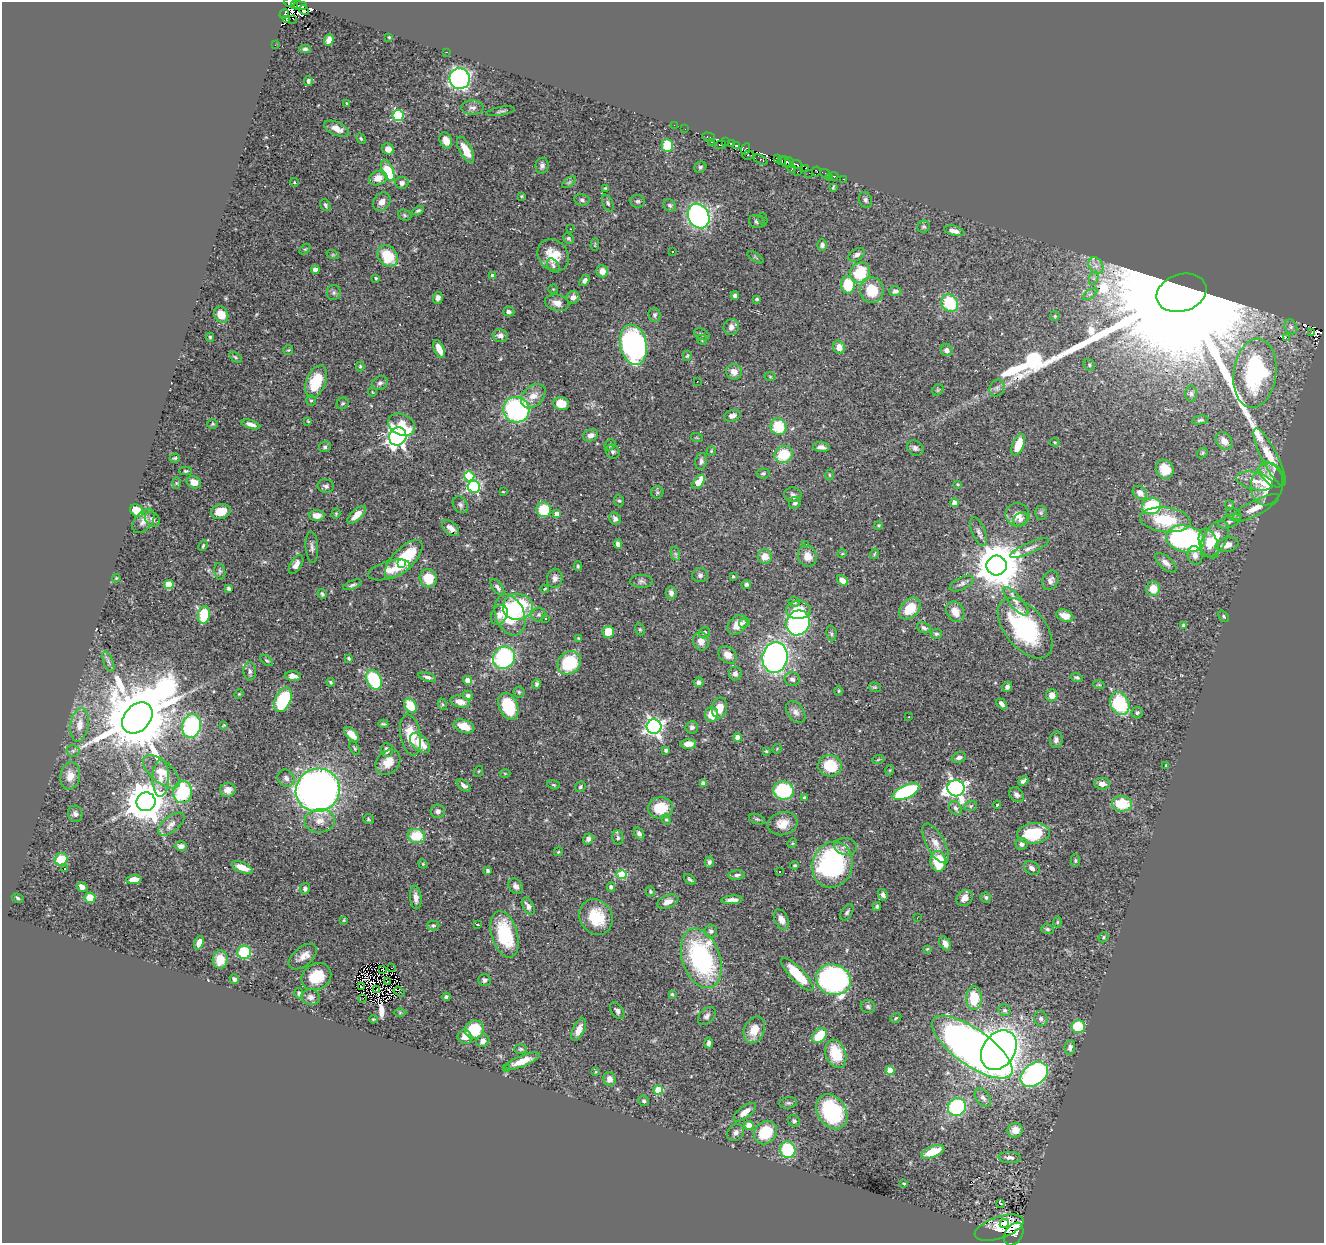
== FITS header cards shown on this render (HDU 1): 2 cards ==
NAXIS1  =                 1322
NAXIS2  =                 1241

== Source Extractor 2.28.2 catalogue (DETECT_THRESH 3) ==
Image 1322 x 1241 px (HDU 1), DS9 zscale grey, 1 PNG px = 1 image px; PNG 1326 x 1245 px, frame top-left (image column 1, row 1241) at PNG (2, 2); each listed source drawn as its Kron ellipse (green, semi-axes under 4 px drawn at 4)
Background 0.392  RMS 0.023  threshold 0.0701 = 3 sigma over >= 5 px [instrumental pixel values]
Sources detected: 529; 18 with non-positive FLUX_AUTO (blend fragments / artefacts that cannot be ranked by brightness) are neither listed nor drawn; of the other 511, the 500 brightest by FLUX_AUTO listed and drawn (11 fainter detections omitted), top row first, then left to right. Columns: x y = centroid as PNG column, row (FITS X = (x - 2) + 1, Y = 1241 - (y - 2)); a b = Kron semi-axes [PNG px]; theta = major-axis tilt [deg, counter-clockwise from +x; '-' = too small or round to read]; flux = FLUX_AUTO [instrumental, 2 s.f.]
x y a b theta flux
290 2 6 2 3 52
294 6 3 2 - 55
300 6 7 3 -6 120
304 10 5 3 - 56
284 14 5 3 - 880
286 19 3 2 - 9.5
293 19 2 2 - 22
389 37 3 2 - 1.4
329 40 6 4 67 7.5
275 45 2 2 - 2
305 49 6 3 1 3
446 52 3 2 - 39
460 79 10 10 - 560
308 81 5 4 - 3.5
347 103 3 3 - 2.3
472 108 11 7 0 6.8
500 111 14 3 10 2.9
398 115 5 5 - 150
674 125 2 2 - 5.5
337 129 13 6 -23 13
685 129 2 2 - 2.4
709 137 6 3 -15 13
361 138 6 4 -62 2
446 140 8 6 -68 15
725 141 3 2 - 5.9
711 142 3 2 - 8.7
731 144 4 2 - 11
720 145 6 2 17 23
667 146 6 5 - 48
736 146 4 3 - 48
388 149 6 5 - 13
746 149 6 3 64 40
466 150 14 6 -62 25
748 155 6 2 4 21
777 158 4 3 - 20
760 160 8 4 -27 66
781 161 3 2 - 48
785 162 6 4 -51 70
789 163 5 3 - 100
796 164 5 3 - 52
542 166 8 6 77 5.4
700 167 6 5 - 3
792 169 4 3 - 30
806 169 4 2 - 25
388 170 11 5 -67 65
797 171 4 2 - 12
816 171 5 3 - 15
809 173 3 2 - 2.3
825 173 5 3 - 12
834 176 4 3 - 15
829 177 3 2 - 1.8
378 178 9 7 19 16
844 179 3 2 - 6.4
294 182 4 3 - 1.2
569 182 8 4 37 3
402 183 6 6 - 7.2
833 187 4 2 - 1.7
605 188 3 2 - 1.5
521 196 4 4 - 1.7
582 200 8 5 -10 4.1
865 200 8 6 -67 4
637 201 7 6 - 3.7
382 202 10 8 52 10
608 203 9 5 -66 3.6
325 205 6 4 -59 3
670 205 7 5 -45 3.9
418 210 6 3 30 2.8
405 215 7 5 -23 2.8
699 216 13 10 -61 360
763 219 6 4 -76 1.8
757 221 8 6 -16 4
923 227 6 5 - 2.8
570 229 2 2 - 0.99
954 231 10 5 -14 9.7
568 238 6 4 -44 2.7
595 245 6 2 85 1.2
822 245 6 5 - 4.7
305 249 6 4 43 1.8
673 252 3 2 - 1.8
333 255 6 4 -18 2
553 255 17 14 -49 30
857 255 9 5 31 5.8
388 256 12 9 -52 50
755 257 9 4 -33 2.2
553 266 8 5 -55 4.2
1096 266 9 6 -56 8.7
315 270 4 4 - 13
602 271 6 6 - 15
860 273 10 9 - 66
493 276 4 4 - 6.6
376 278 3 3 - 2.1
1094 278 7 4 72 4
584 281 6 4 52 4.7
848 285 8 7 - 63
553 289 4 4 - 1.6
872 290 13 12 - 44
895 291 6 5 - 4.8
334 293 7 6 - 4.5
1182 293 25 18 18 190000
1090 294 8 4 36 4.1
735 295 4 4 - 4.7
573 297 6 6 - 7.3
438 298 6 5 - 6.6
757 299 4 3 - 2.4
557 303 12 8 -13 12
950 303 9 8 - 78
509 312 5 4 - 4.3
221 315 8 7 - 24
654 315 7 6 - 3.8
1055 316 5 4 - 1.9
731 327 8 7 - 8.8
1291 327 8 6 -64 4.3
1312 333 3 2 - 11
702 334 8 5 -24 4.1
500 335 8 6 -13 7.2
210 337 4 4 - 2
1286 337 2 2 - 2000
702 340 5 4 - 2.1
633 345 20 13 -78 380
839 347 7 5 -71 11
439 349 10 4 -66 19
288 350 5 5 - 1.9
947 350 6 5 - 7
687 356 5 4 - 1.9
235 357 7 3 -36 2.2
1089 365 6 5 - 2.9
360 366 5 4 - 2.9
734 372 8 7 - 11
1255 373 35 21 82 210
770 377 5 3 - 1.5
697 381 2 2 - 1
316 382 17 9 67 59
380 383 8 6 24 4.5
997 388 8 7 - 5.2
938 390 6 5 - 2.2
372 392 4 3 - 1.2
1191 394 8 6 -88 3.7
533 396 14 9 44 16
311 400 5 5 - 2.1
343 403 6 5 - 3
561 404 8 6 -14 24
516 410 13 12 - 230
732 416 8 5 16 6.4
1200 420 8 4 10 3
308 421 3 2 - 1.5
213 424 5 5 - 2.1
251 424 9 4 -17 6.9
402 425 14 10 -25 23
778 427 8 8 - 56
591 435 8 6 21 7
398 436 9 8 - 740
697 438 6 4 -19 1.8
1224 441 9 7 -51 12
1055 442 5 3 - 1.5
610 445 6 5 - 2.4
1018 445 11 5 69 32
325 447 6 5 - 3.5
821 447 8 5 -6 8.3
915 448 9 7 -36 5.5
711 451 5 4 - 1.6
613 452 7 6 - 3.8
1202 453 6 4 49 2.4
784 454 9 8 - 56
1270 457 32 8 -63 30
175 458 5 3 - 2.2
701 461 8 5 77 5.8
1165 469 10 8 -61 23
186 471 6 4 0 2
763 473 6 5 - 2.8
829 475 5 3 - 1.7
1271 475 15 8 -50 10
469 476 5 5 - 74
1255 481 19 9 -13 19
194 482 7 6 - 12
699 482 8 4 52 36
176 483 6 4 -89 1.9
958 484 4 3 - 1.4
1267 484 21 16 78 54
326 486 8 6 -8 5.2
474 487 6 6 - 240
503 492 3 2 - 1.1
657 492 6 6 - 3
1140 493 8 6 -40 12
793 494 8 7 - 4.8
619 501 6 5 - 2.5
795 503 6 5 - 4.2
954 503 4 4 - 14
460 505 9 7 -56 4.7
1229 505 4 4 - 1.6
1152 506 9 8 - 100
1255 508 26 7 27 22
544 510 7 7 - 54
137 511 7 5 -42 44
221 512 10 7 16 26
1041 513 7 6 - 3.5
336 514 5 4 - 1.9
557 514 4 4 - 9.1
1234 514 8 5 -20 3.8
317 515 7 5 0 12
357 515 11 5 43 17
1017 515 12 11 - 14
152 519 8 6 -43 5.8
615 519 6 5 - 6.1
1020 519 8 6 38 6.4
1165 520 25 12 -7 70
144 521 14 8 51 11
1230 521 12 6 21 6.1
878 525 4 4 - 2
450 528 10 6 -39 10
979 532 15 6 -67 7.5
1185 539 19 13 -11 290
1215 539 20 11 60 37
618 544 4 4 - 7
806 544 2 2 - 2.2
1209 544 15 9 -69 21
1227 545 12 7 12 16
203 546 5 3 - 1.8
312 547 16 6 -86 6.5
1030 548 21 5 23 8.3
676 554 7 4 -71 3
842 554 5 3 - 1.4
874 554 5 3 - 1.8
1195 555 9 7 -73 9.2
765 556 7 7 - 19
807 556 10 9 - 16
404 559 24 10 45 81
1166 563 13 6 -40 8.8
296 564 10 5 58 9.2
402 564 2 2 - 54
997 565 10 10 - 6800
578 566 5 3 - 2.1
389 570 22 9 16 25
220 571 8 5 -80 3.4
700 575 7 7 - 4.3
733 577 3 3 - 2.2
116 578 4 3 - 1.5
428 578 9 8 - 39
555 578 9 7 83 8.2
1050 580 10 7 63 7.5
641 581 11 6 1 4.9
842 581 6 4 -38 15
962 584 13 6 25 5.9
169 585 4 4 - 47
352 585 10 4 19 3.9
746 585 5 4 - 3.6
497 587 9 5 -54 5.3
228 588 4 3 - 2.9
544 589 4 3 - 2.5
1153 589 7 7 - 23
671 593 7 5 -80 6.7
322 594 5 3 - 3.2
1016 601 18 6 -50 12
794 602 6 4 -15 3.2
518 607 15 13 3 110
910 608 12 9 47 33
798 610 12 9 1 30
955 612 11 8 -59 19
204 615 9 6 81 64
499 615 10 7 62 11
510 615 21 14 -68 100
538 615 7 6 - 4.4
1065 616 9 5 -21 14
1224 616 6 4 -50 2.5
546 618 3 3 - 2.4
744 623 5 5 - 3.1
798 623 13 11 61 260
737 625 11 8 42 20
1184 626 4 4 - 5.6
924 628 7 5 -20 4.2
1025 628 35 20 -50 210
640 629 6 4 -69 2.2
608 632 6 6 - 32
704 633 6 5 - 3.2
831 633 8 5 -84 2.7
936 634 5 4 - 2.9
579 638 4 3 - 1.6
701 641 9 8 - 11
728 655 10 7 -38 13
775 657 15 12 83 540
349 658 4 4 - 2
504 658 12 10 48 200
267 660 7 4 -40 2.4
108 662 11 4 -68 5.1
569 663 13 10 42 91
250 671 9 6 -86 5.1
735 674 7 6 - 5.6
293 676 8 4 -2 8.2
427 677 9 4 -17 5.1
1077 677 6 4 -18 3
792 679 7 7 - 5.3
374 680 10 7 -66 110
467 680 4 4 - 13
331 682 4 2 - 2.2
699 682 5 4 - 4.7
537 684 5 4 - 3.5
1099 685 6 3 -19 1.7
875 687 6 4 -19 2.4
1007 687 5 5 - 5.2
838 691 5 3 - 1.5
519 692 5 5 - 2.9
239 694 5 4 - 1.5
468 695 5 4 - 4.1
1052 695 6 6 - 12
283 700 13 8 65 110
460 702 10 5 -14 12
442 704 6 4 -71 1.9
1002 704 6 4 -46 6.3
1120 704 12 9 -65 110
410 706 8 5 -56 38
508 706 14 9 -67 86
719 708 10 7 79 22
796 712 12 8 -55 8.9
1137 713 6 5 - 3
711 715 7 6 - 27
909 717 2 2 - 1.4
137 718 17 12 48 21000
383 724 5 3 - 2.5
80 725 17 9 81 18
224 725 4 3 - 1.4
191 726 12 9 76 170
464 726 10 6 -19 22
654 727 7 7 - 600
692 727 6 6 - 5.2
351 734 9 5 -44 15
410 735 21 10 -80 38
738 737 4 4 - 14
1056 740 8 6 82 5.4
420 743 12 7 -44 30
688 744 8 5 3 11
355 748 8 4 -58 2.3
777 749 5 3 - 1.3
387 750 7 6 - 7.8
666 750 4 4 - 3
73 751 6 6 - 3.6
766 751 3 3 - 1.6
959 757 7 5 19 5.4
878 760 6 3 20 1.9
388 762 14 11 48 21
830 766 12 10 -12 53
1166 766 3 3 - 2
890 770 5 3 - 1.4
479 771 5 3 - 1.4
161 772 22 10 -40 27
505 773 5 3 - 1.3
70 776 14 10 80 16
161 778 18 8 89 20
286 778 9 8 - 6.3
1023 781 5 4 - 6
704 783 4 4 - 11
1102 784 8 5 -6 10
464 785 8 4 -39 5.8
553 785 7 4 -19 2.2
580 787 6 5 - 2.6
956 788 8 8 - 650
228 790 8 7 - 9.4
318 790 22 21 - 1100
784 790 10 9 - 110
183 792 11 9 86 100
906 792 14 6 24 190
1016 795 8 6 -46 5.7
805 798 4 3 - 3.8
146 802 9 9 - 5000
1122 804 10 7 -5 52
997 805 4 3 - 1.7
971 806 6 5 - 2.6
660 808 12 10 11 39
955 808 7 5 -55 5.2
438 811 7 6 - 6.5
75 814 8 7 - 6.1
368 819 5 5 - 2.3
757 819 8 5 -21 2.7
666 820 5 4 - 2
320 821 15 12 5 17
171 824 15 7 38 11
783 824 15 11 13 21
639 833 6 4 -55 4.8
1033 833 16 10 6 67
416 836 9 7 -16 57
618 838 7 5 -78 3.4
588 839 6 5 - 5.7
792 843 5 4 - 1.8
936 843 22 9 -62 17
1022 844 6 6 - 6.2
181 846 6 5 - 7.5
845 846 11 8 -7 7.7
558 852 4 3 - 1.5
61 859 7 6 - 48
938 861 10 7 -84 61
1075 861 6 4 89 2.5
709 862 6 4 76 4.5
423 864 5 4 - 1.4
795 865 4 3 - 2.1
832 865 23 20 72 250
242 867 11 5 -22 19
1032 868 8 6 -33 5.9
64 869 3 3 - 3.9
488 871 4 4 - 3.4
779 871 3 3 - 1.5
621 874 5 4 - 77
737 875 8 5 6 4.4
690 879 6 3 -42 3
134 880 7 4 4 21
516 886 8 6 -51 6.7
82 887 5 4 - 7.4
611 887 4 4 - 5.6
305 889 6 5 - 4.9
650 891 5 4 - 2.7
883 895 6 4 -60 5.3
986 897 5 5 - 3.6
18 898 6 4 -29 2.8
90 898 5 5 - 24
416 898 12 5 -84 9.3
965 898 9 7 46 13
732 900 11 4 4 8.9
668 902 11 6 21 11
528 906 9 5 -61 8
877 906 4 3 - 2.4
847 912 9 5 55 3.6
596 917 18 16 -59 58
917 918 3 2 - 4.5
781 919 11 6 -65 12
344 920 4 3 - 1.5
1057 922 6 4 89 2.1
433 925 6 5 - 2.4
478 925 3 2 - 1.2
1047 929 6 5 - 2.9
711 931 6 6 - 4.3
505 934 24 13 -73 96
1103 937 5 4 - 2.3
199 943 7 4 72 9.5
945 943 7 5 -57 9.7
927 949 4 3 - 1.6
244 952 7 7 - 77
303 957 16 9 39 14
701 958 31 19 -71 240
220 960 9 7 86 24
391 968 2 2 - 2.8
383 970 4 3 - 2.3
797 974 22 7 -46 59
316 977 15 13 30 41
234 979 5 4 - 5
484 980 6 6 - 3.9
833 980 18 15 -20 510
387 981 3 2 - 1.2
361 986 4 2 - 1.6
376 990 2 2 - 1.3
399 991 6 3 -34 2.3
299 993 5 4 - 3.4
672 994 4 4 - 2
311 997 9 8 - 6.5
446 997 4 4 - 3.5
363 998 2 2 - 1.9
974 998 11 8 -90 47
868 1007 7 6 - 3.6
1005 1010 6 5 - 4.4
617 1011 9 5 -55 4.7
400 1013 6 4 0 2
707 1016 10 7 46 5.7
896 1018 6 4 29 2.3
1041 1018 7 6 - 5.6
373 1019 4 3 - 1.6
1078 1026 6 6 - 47
474 1030 10 9 - 57
579 1030 12 6 65 13
754 1030 14 10 65 25
819 1036 8 6 45 45
465 1037 7 6 - 14
483 1041 7 6 - 8
708 1043 5 3 - 4.5
972 1047 48 18 -36 1900
1070 1047 7 5 81 5.4
521 1049 6 5 - 2.6
999 1050 21 16 55 1100
836 1054 14 10 -69 50
522 1061 19 5 21 21
506 1069 3 3 - 12
890 1071 4 4 - 41
596 1072 4 3 - 1.7
1034 1074 15 10 37 310
609 1079 7 6 - 9.5
658 1090 4 4 - 69
983 1098 10 6 -54 6.2
644 1101 5 5 - 3.2
788 1103 9 5 8 4.2
957 1107 9 8 - 150
745 1112 13 6 37 13
832 1112 19 14 -58 160
794 1121 6 5 - 4
749 1125 4 4 - 28
1015 1130 7 7 - 17
735 1133 9 7 46 6.9
765 1133 12 10 49 63
788 1150 8 7 - 100
933 1152 12 5 21 43
1010 1158 11 5 -2 7.8
904 1184 4 3 - 1.9
1001 1203 3 3 - 18
1004 1223 5 3 - 6.3
999 1228 25 11 18 23
1014 1234 12 8 58 85
At the frame edge (FLAGS 8, measured only in part): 1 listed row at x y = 290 2
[11 fainter detections neither listed nor drawn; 18 non-positive-flux detections neither listed nor drawn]